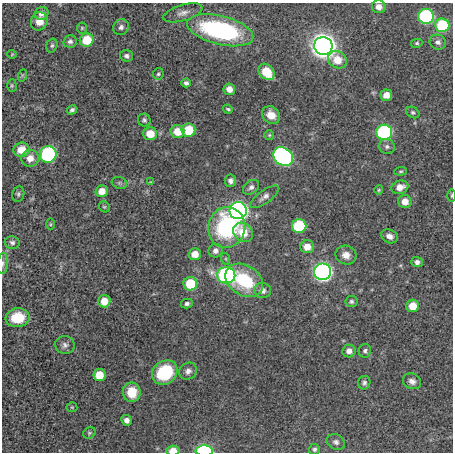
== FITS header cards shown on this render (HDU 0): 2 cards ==
NAXIS1  =                  451
NAXIS2  =                  450

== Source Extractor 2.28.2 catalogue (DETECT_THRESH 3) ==
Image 451 x 450 px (HDU 0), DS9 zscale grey, 1 PNG px = 1 image px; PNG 455 x 454 px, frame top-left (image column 1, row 450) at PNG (2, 3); each listed source drawn as its Kron ellipse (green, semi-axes under 4 px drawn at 4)
Background 0.11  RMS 0.56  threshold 1.67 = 3 sigma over >= 5 px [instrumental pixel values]
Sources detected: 93; all 93 listed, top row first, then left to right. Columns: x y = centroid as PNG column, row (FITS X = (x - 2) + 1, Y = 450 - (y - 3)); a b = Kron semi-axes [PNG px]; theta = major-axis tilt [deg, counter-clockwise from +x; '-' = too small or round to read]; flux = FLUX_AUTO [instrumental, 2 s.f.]
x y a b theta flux
379 7 7 6 - 290
42 13 7 6 - 180
183 13 20 8 16 260
426 16 8 7 - 5600
39 21 9 8 - 350
442 25 7 7 - 2200
121 27 8 7 - 130
82 28 5 5 - 50
220 30 34 14 -14 5600
87 40 7 6 - 1000
70 41 7 6 - 110
438 42 8 7 - 140
417 43 6 4 14 59
52 45 7 5 73 74
323 46 9 9 - 44000
12 54 4 4 - 37
127 56 6 5 - 100
337 60 10 8 -30 660
266 72 9 7 -48 1000
158 74 6 5 - 72
23 75 6 4 70 52
186 83 4 4 - 110
12 85 6 4 -89 52
229 89 6 5 - 300
386 95 6 5 - 310
228 109 5 3 - 51
72 110 5 4 - 100
413 112 7 5 -31 72
271 115 9 8 - 440
144 120 6 6 - 91
188 130 7 6 - 1300
177 131 7 6 - 650
384 132 8 7 - 5800
150 134 7 6 - 720
269 135 5 5 - 51
387 147 8 7 - 110
21 150 8 7 - 600
48 154 8 8 - 4500
283 157 11 8 -37 10000
30 158 9 8 - 390
401 171 6 4 5 58
231 181 6 5 - 130
150 182 4 4 - 28
119 183 8 6 -20 89
251 187 9 6 36 130
400 187 9 6 19 340
379 190 5 4 - 44
102 191 6 5 - 430
18 194 8 6 80 86
451 196 6 3 90 47
265 197 17 6 35 190
405 201 7 6 - 340
104 207 6 5 - 53
238 211 8 8 - 15000
50 224 6 4 90 40
299 226 7 7 - 2500
227 227 20 18 76 4400
243 232 10 9 - 730
389 236 8 6 -28 200
12 242 7 6 - 110
307 247 7 6 - 400
215 251 7 6 - 180
195 254 6 6 - 440
346 255 10 9 - 280
226 259 6 4 -72 46
417 262 5 5 - 140
3 263 10 5 84 110
322 272 8 8 - 16000
226 275 9 8 - 8500
244 280 20 15 -34 2200
190 284 7 6 - 1400
262 290 8 7 - 240
104 301 6 6 - 550
351 301 6 5 - 84
187 303 6 5 - 94
413 306 6 6 - 600
18 318 12 9 7 1100
65 345 10 9 - 150
349 351 6 6 - 200
365 351 6 6 - 89
188 371 9 8 - 190
165 373 13 11 38 2000
99 375 6 6 - 810
412 381 9 7 -25 180
364 383 7 6 - 110
132 392 10 9 - 800
72 407 5 5 - 54
126 420 5 5 - 170
89 433 6 5 - 65
336 442 9 7 -27 140
314 449 5 5 - 85
173 451 6 5 - 450
204 451 8 5 0 4400
At the frame edge (FLAGS 8, measured only in part): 4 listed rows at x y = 451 196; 3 263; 173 451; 204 451